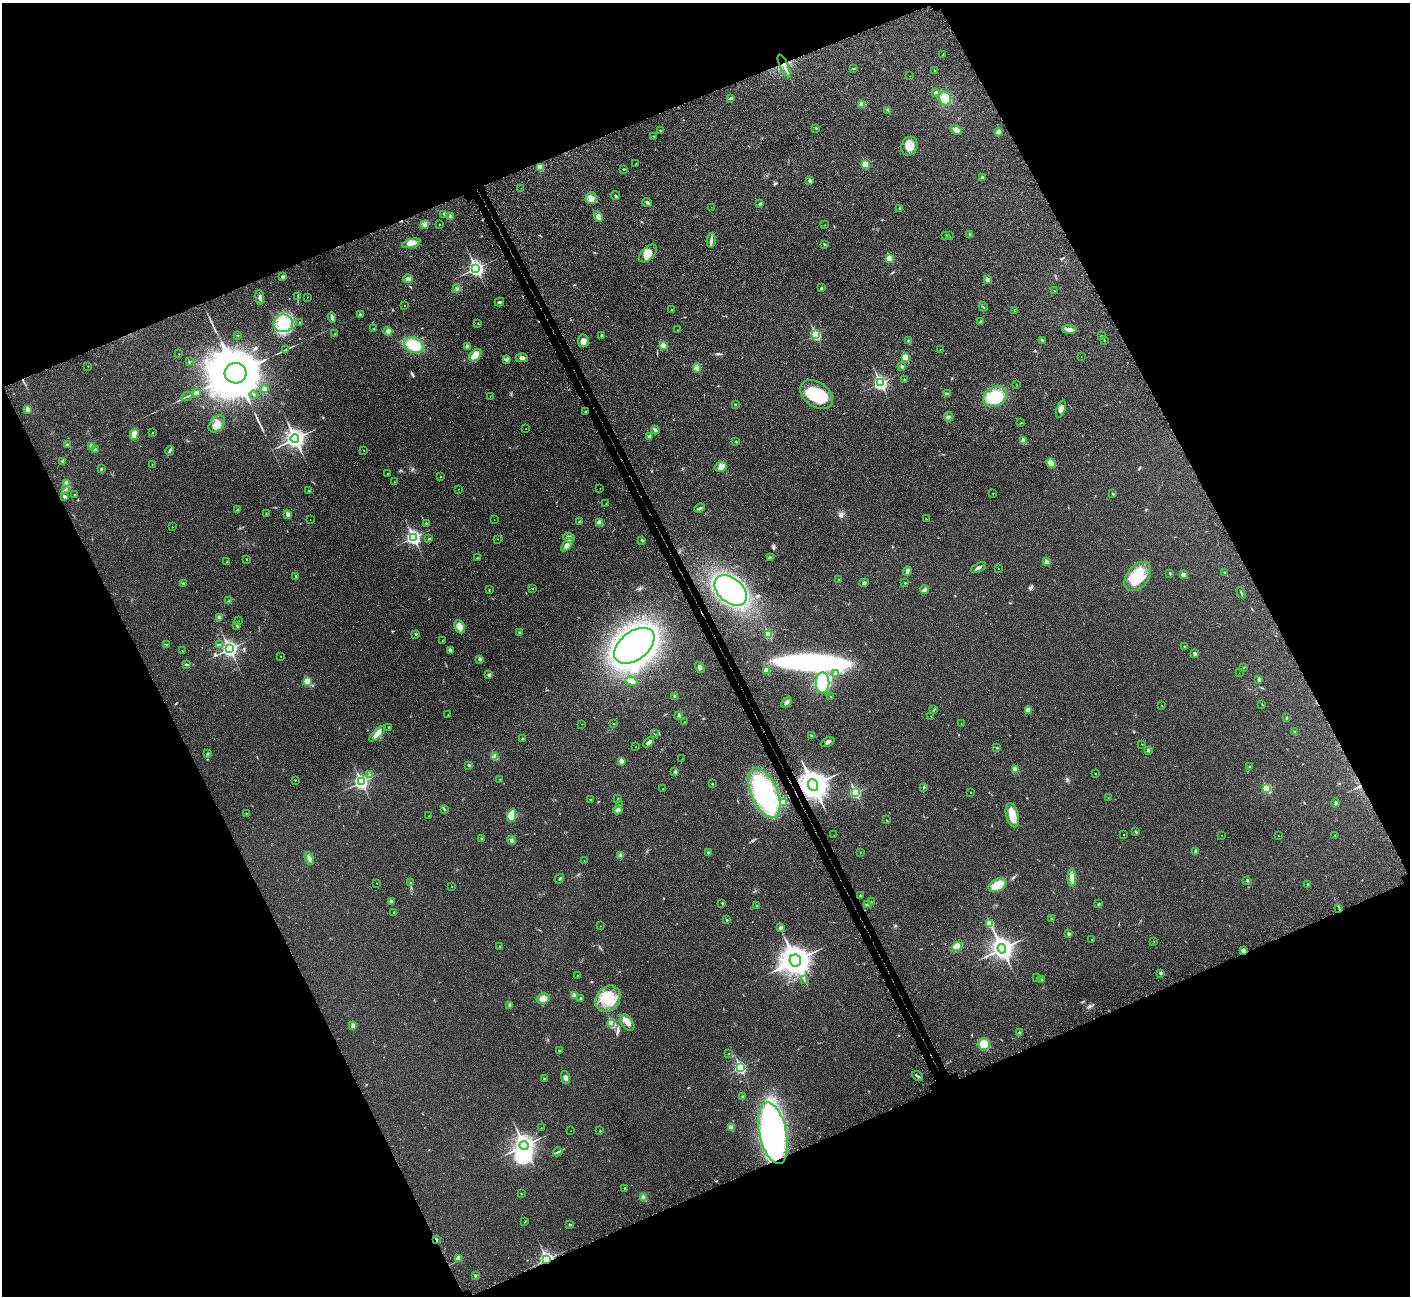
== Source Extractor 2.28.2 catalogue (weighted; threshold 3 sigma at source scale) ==
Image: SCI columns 92-5721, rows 247-5420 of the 5816 x 5795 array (HDU 1 of 3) = the unmasked area's bounding box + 8 px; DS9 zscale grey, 4 x 4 block average (1 PNG px = mean of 4 x 4 image px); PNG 1412 x 1298 px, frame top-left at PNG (2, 3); each listed source drawn as its Kron ellipse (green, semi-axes under 4 px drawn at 4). Shown black and unused: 44% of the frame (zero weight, under 3 of 5 exposures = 5% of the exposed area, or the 3 px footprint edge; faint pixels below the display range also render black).
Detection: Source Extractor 2.28.2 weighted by HDU 2 'WHT'. Background 0.0258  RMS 0.006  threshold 0.0271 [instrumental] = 3 sigma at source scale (4.5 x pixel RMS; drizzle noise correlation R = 1.50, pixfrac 1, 0.05/0.05 arcsec/px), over >= 5 px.
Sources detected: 367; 3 inside a brighter object's white glare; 1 long thin detection or spike segment (spike, bleed or trail) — neither listed nor drawn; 4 coinciding with a brighter row at this scale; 5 inside a brighter listed object's ellipse — not listed separately; the other 354 listed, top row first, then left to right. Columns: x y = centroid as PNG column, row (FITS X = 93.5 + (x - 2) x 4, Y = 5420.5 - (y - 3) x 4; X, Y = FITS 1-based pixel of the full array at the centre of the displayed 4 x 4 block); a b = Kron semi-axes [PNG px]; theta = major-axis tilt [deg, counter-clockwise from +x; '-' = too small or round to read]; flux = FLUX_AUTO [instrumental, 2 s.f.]
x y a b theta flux
943 55 3 2 - 2
784 66 12 2 -64 13
853 68 2 2 - 1.8
935 70 2 2 - 5.2
910 76 2 2 - 0.7
936 92 3 2 - 5
731 98 4 3 - 4.4
945 98 7 6 - 45
862 104 2 2 - 81
888 110 2 2 - 2.3
816 128 2 2 - 2.7
956 130 6 4 -40 16
660 131 2 2 - 3.5
999 132 4 3 - 7.8
654 136 2 2 - 1.2
909 146 9 8 - 44
636 164 2 2 - 1.2
865 164 2 2 - 140
540 168 2 2 - 95
624 169 2 2 - 3.3
983 178 2 2 - 21
810 181 2 2 - 24
521 188 2 2 - 0.63
615 196 4 2 - 4.5
591 198 6 5 - 15
647 202 5 2 - 4.6
760 204 4 2 - 4
711 207 2 2 - 0.49
900 208 3 2 - 3
444 214 3 2 - 3.1
598 216 6 4 -67 15
451 217 3 3 - 17
425 224 3 2 - 2.2
439 224 2 2 - 1.3
825 225 2 2 - 0.76
970 234 2 2 - 2.2
946 235 3 2 - 2.9
949 236 2 2 - 1.2
711 240 7 3 82 9.9
411 243 9 4 16 32
825 244 4 2 - 3.1
648 253 11 6 46 34
890 258 2 2 - 110
476 268 3 3 - 1100
282 277 3 3 - 5.2
408 279 5 4 - 12
987 280 2 2 - 40
822 288 3 2 - 2.3
457 289 3 3 - 5.1
1054 291 2 2 - 1.3
260 297 7 3 -85 8
298 297 2 2 - 1.9
307 297 2 2 - 1.3
499 302 5 3 - 4.5
405 306 2 2 - 0.96
983 307 5 2 - 2.8
672 309 2 2 - 2.8
1014 311 2 2 - 1.9
360 315 2 2 - 17
332 317 5 2 - 11
981 322 3 2 - 3.4
283 323 10 9 - 98
300 323 2 2 - 2
478 324 2 2 - 1.2
374 329 2 2 - 1.1
1070 329 7 3 -2 20
678 330 2 2 - 1
388 331 4 4 - 9.1
335 334 2 2 - 2.3
237 335 3 2 - 1.5
602 335 3 2 - 3.6
815 335 3 2 - 340
1101 336 2 2 - 2.1
1042 340 2 2 - 2.2
1104 340 2 2 - 1.6
583 341 6 5 - 15
909 341 3 3 - 5.2
414 345 10 7 -25 88
663 345 2 2 - 69
467 346 3 3 - 6.7
940 349 2 2 - 1.5
286 350 3 2 - 1.7
179 354 2 2 - 2
475 355 7 4 44 44
1081 356 2 2 - 0.73
905 357 2 2 - 120
522 358 6 3 1 11
507 359 2 2 - 2.1
189 362 2 2 - 5.5
88 366 2 2 - 1.3
902 367 2 2 - 18
697 368 5 3 - 8.3
235 373 11 10 - 25000
904 379 2 2 - 1.9
880 383 3 2 - 730
1017 385 2 2 - 0.88
265 389 4 3 - 4.7
196 393 4 3 - 7.5
947 394 4 3 - 5.3
254 395 4 2 - 4.1
816 395 18 12 -34 140
187 396 6 2 26 5.3
490 396 2 2 - 0.52
995 397 12 9 29 120
735 404 2 2 - 5.4
27 409 2 2 - 52
1061 409 9 4 70 14
585 412 2 2 - 2.4
949 417 5 2 - 3.1
1021 423 3 2 - 2.3
217 424 10 6 48 37
526 429 2 2 - 0.75
655 430 4 3 - 6.1
152 433 2 2 - 2.1
134 434 5 4 - 24
649 436 3 3 - 6.4
295 439 4 3 - 1600
1024 441 2 2 - 55
736 442 3 2 - 3
67 445 3 2 - 8
92 447 2 2 - 47
96 450 2 2 - 13
170 450 5 3 - 7.5
364 450 2 2 - 1.4
62 461 2 2 - 1.6
1051 463 5 4 - 32
152 464 2 2 - 0.88
721 467 6 4 13 26
101 469 3 2 - 2.1
388 474 2 2 - 1.8
440 477 2 2 - 4.6
394 482 3 2 - 1.3
67 484 2 2 - 66
600 488 2 2 - 0.71
66 489 2 2 - 2.6
458 489 2 2 - 0.99
309 491 2 2 - 3.4
993 493 2 2 - 1.1
74 494 2 2 - 1.8
1113 494 2 2 - 9.1
65 497 2 2 - 15
606 503 2 2 - 1
700 508 5 2 - 5.7
237 510 2 2 - 5.4
266 514 2 2 - 1.2
288 514 2 2 - 28
926 519 3 2 - 1.1
310 520 2 2 - 0.94
494 520 2 2 - 0.5
579 521 3 2 - 2
600 522 2 2 - 78
426 523 2 2 - 6.3
172 527 2 2 - 0.82
413 537 3 3 - 890
569 537 6 4 -18 13
429 539 2 2 - 4.5
497 539 2 2 - 0.67
642 540 2 2 - 12
567 545 7 3 50 31
771 557 2 2 - 1.8
478 558 3 2 - 2.9
246 560 2 2 - 1.2
227 562 2 2 - 1.1
1046 562 2 2 - 43
978 568 8 2 28 9.7
998 569 2 2 - 0.9
907 571 4 2 - 11
1224 572 2 2 - 1.6
1170 573 4 2 - 2.9
1183 575 2 2 - 40
296 576 2 2 - 11
1138 577 16 10 51 86
838 579 2 2 - 1.9
183 583 2 2 - 2.1
864 583 5 2 - 5
905 583 2 2 - 5.1
532 588 2 2 - 2
489 590 2 2 - 1.9
731 590 18 12 -41 880
924 590 4 2 - 4.3
1241 593 6 2 -60 3.4
229 601 2 2 - 2.1
219 618 3 2 - 3.8
238 621 2 2 - 0.88
237 625 3 2 - 3.3
460 627 7 5 -62 26
519 632 3 2 - 2.3
415 634 2 2 - 2.4
768 635 2 2 - 130
442 641 2 2 - 1.3
166 644 2 2 - 1.6
219 645 2 2 - 2
634 646 23 14 38 1400
1185 647 2 2 - 1.2
229 649 3 3 - 1100
450 650 3 3 - 7
182 651 2 2 - 2.3
1195 654 4 3 - 5.7
281 656 2 2 - 0.95
480 659 2 2 - 21
186 665 4 2 - 4.4
700 667 6 4 -60 9.5
1244 667 2 2 - 1.2
766 670 2 2 - 77
1239 673 2 2 - 0.45
835 674 2 2 - 1.4
489 675 4 2 - 4.1
1259 679 3 2 - 7.8
631 681 6 4 -17 13
307 682 2 2 - 160
823 683 10 6 90 310
674 696 2 2 - 2.1
831 697 2 2 - 1.8
786 702 6 3 49 11
1262 704 2 2 - 1.4
1161 705 2 2 - 1.1
934 710 4 2 - 3.2
1028 710 2 2 - 56
448 715 2 2 - 0.91
679 715 3 2 - 8.7
931 716 2 2 - 1.2
1286 718 3 2 - 2.1
684 722 2 2 - 1.2
582 724 2 2 - 0.85
614 724 2 2 - 2
961 724 2 2 - 0.57
389 728 2 2 - 4.3
1295 732 2 2 - 1.4
377 734 10 4 44 22
654 734 2 2 - 0.87
811 735 3 2 - 3.1
522 739 3 2 - 2.6
649 742 6 3 47 9.7
828 742 7 3 24 9.9
1142 744 2 2 - 1.1
635 747 2 2 - 0.84
997 748 2 2 - 1.9
1148 750 2 2 - 11
207 754 4 2 - 3.6
495 757 2 2 - 100
682 759 2 2 - 0.92
621 761 2 2 - 40
469 765 2 2 - 12
1250 767 2 2 - 2.6
1015 769 2 2 - 72
675 772 3 2 - 4.3
1095 773 2 2 - 1
370 775 3 2 - 10
500 779 2 2 - 1.4
295 780 2 2 - 1.5
361 782 3 2 - 790
712 784 2 2 - 6.2
813 785 6 5 - 4400
924 788 3 2 - 2.6
662 789 2 2 - 1.1
1267 789 2 2 - 200
855 792 3 2 - 400
971 792 2 2 - 1.6
764 793 26 13 -66 330
1108 798 2 2 - 1.4
591 799 2 2 - 1.9
618 799 2 2 - 1.3
784 802 2 2 - 85
1336 803 4 3 - 5.5
619 805 2 2 - 1
445 810 2 2 - 1.6
618 810 4 3 - 11
246 813 2 2 - 2.9
512 815 6 4 78 57
1012 815 12 6 -76 46
429 816 2 2 - 1.2
886 820 2 2 - 0.99
1136 832 4 2 - 3.9
834 835 2 2 - 0.5
1124 835 2 2 - 2.3
1222 835 2 2 - 0.86
1335 835 2 2 - 1.3
1279 836 2 2 - 1.6
481 839 2 2 - 4.7
512 840 4 3 - 6.4
1196 851 2 2 - 18
708 852 4 2 - 4.1
860 852 2 2 - 0.86
620 855 3 3 - 6.4
309 858 6 3 -70 9.8
584 861 2 2 - 0.59
1072 878 9 4 -88 21
559 879 5 2 - 3.4
1247 881 2 2 - 2.8
377 883 2 2 - 1.6
410 883 2 2 - 1.5
1308 884 2 2 - 4.3
998 885 9 6 29 67
452 887 2 2 - 3
860 895 2 2 - 8.5
391 902 2 2 - 28
871 902 2 2 - 1.5
722 903 2 2 - 2
868 904 3 2 - 2.3
1098 904 3 2 - 2.6
757 906 2 2 - 5
1339 908 3 2 - 3.1
394 913 2 2 - 1.9
726 919 3 2 - 2.1
1051 919 3 2 - 2.9
990 924 2 2 - 120
600 926 2 2 - 0.92
781 928 3 2 - 13
1069 934 2 2 - 13
1092 939 2 2 - 0.72
1154 941 2 2 - 0.77
957 946 5 4 - 33
500 947 2 2 - 1.4
1002 949 5 4 - 1900
1243 950 4 3 - 8.2
795 961 6 5 - 4700
1160 973 2 2 - 18
577 975 2 2 - 2.2
1037 977 2 2 - 1.1
1041 979 2 2 - 1.5
804 980 2 2 - 1.4
574 996 2 2 - 56
543 998 6 5 - 23
581 998 3 2 - 3.7
608 999 14 11 48 91
509 1005 3 2 - 7
612 1023 3 2 - 210
627 1023 9 5 -53 21
353 1026 4 3 - 11
1019 1033 3 2 - 3.4
984 1044 6 6 - 54
559 1050 2 2 - 5.5
729 1053 2 2 - 0.84
740 1068 3 2 - 510
918 1076 6 2 -33 5.4
565 1078 6 4 -76 12
544 1079 2 2 - 5.6
743 1097 3 2 - 2.7
541 1128 2 2 - 0.78
731 1128 2 2 - 67
571 1131 2 2 - 0.51
600 1131 2 2 - 4.5
773 1133 31 13 -78 970
524 1146 4 3 - 1600
558 1152 5 2 - 4.9
625 1188 2 2 - 3.4
521 1194 2 2 - 1.9
644 1198 2 2 - 75
525 1222 2 2 - 1.5
570 1225 3 2 - 4.2
436 1239 3 2 - 5.4
458 1258 2 2 - 45
547 1259 2 2 - 980
475 1276 3 2 - 2.4
Overlapping masked pixels (flux is a lower limit): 5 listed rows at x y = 784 66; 585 412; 813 785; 436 1239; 547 1259
Diffuse or blended objects may show on this block-average render without a row.